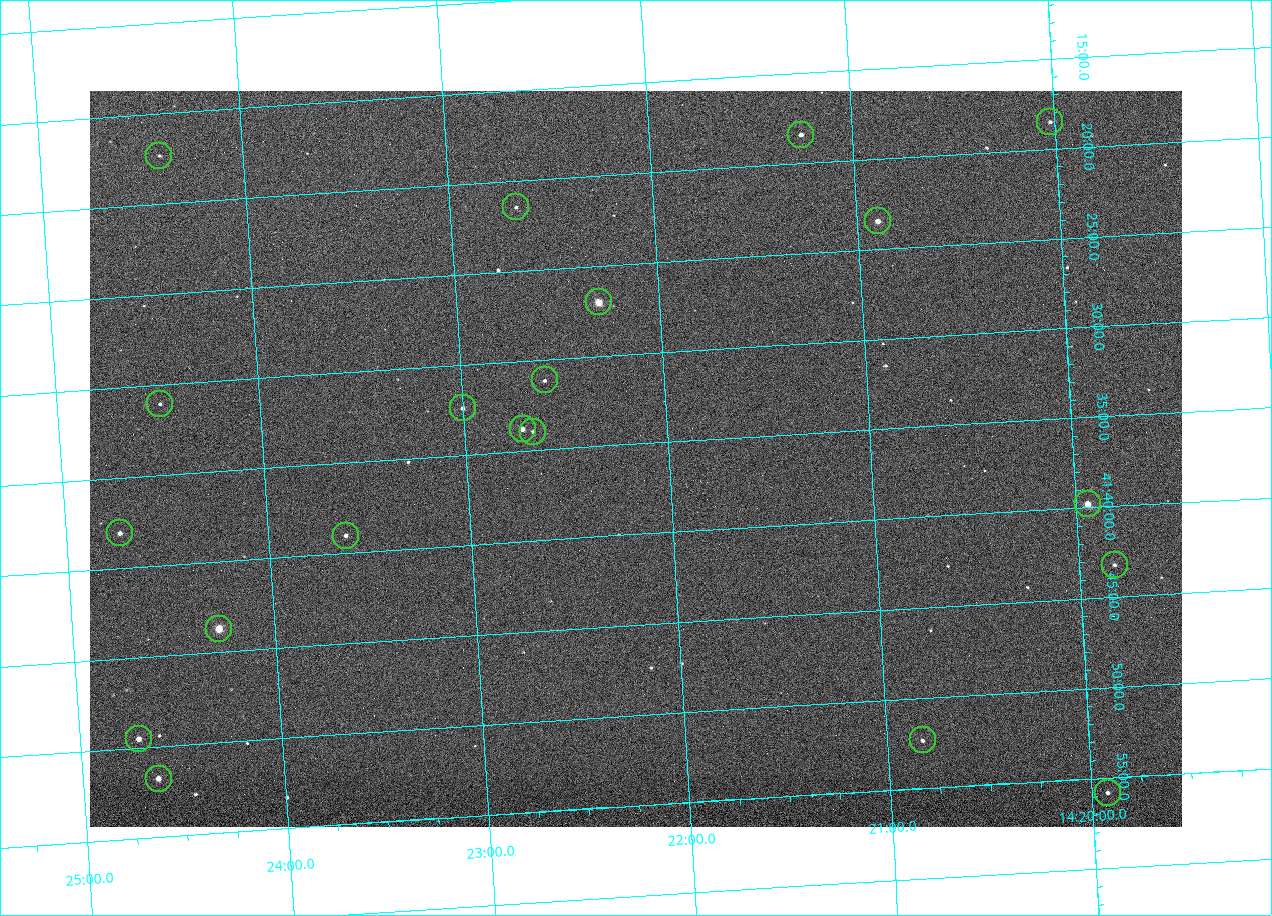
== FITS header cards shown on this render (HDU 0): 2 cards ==
NAXIS1  =                 1092 /fastest changing axis
NAXIS2  =                  736 /next to fastest changing axis

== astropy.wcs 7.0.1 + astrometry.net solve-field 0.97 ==
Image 1092 x 736 px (HDU 0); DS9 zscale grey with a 90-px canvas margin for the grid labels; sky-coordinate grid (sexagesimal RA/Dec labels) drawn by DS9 from the SOLVED WCS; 20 Tycho-2 reference stars matched to detected sources circled (green)
Header WCS: none
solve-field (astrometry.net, Tycho-2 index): SOLVED blind (the file carries no WCS)
Solved WCS: RA---TAN-SIP/DEC--TAN-SIP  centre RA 14:22:10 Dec +41:36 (215.54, +41.60 deg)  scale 3.33 arcsec/px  FOV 60.6' x 40.8'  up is -176 deg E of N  parity flipped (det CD > 0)
(file carries no celestial WCS; the grid is the blind solution)
Tycho-2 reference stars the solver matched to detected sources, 20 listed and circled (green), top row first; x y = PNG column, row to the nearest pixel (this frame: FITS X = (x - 90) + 1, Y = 736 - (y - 91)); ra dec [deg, ICRS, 3 dp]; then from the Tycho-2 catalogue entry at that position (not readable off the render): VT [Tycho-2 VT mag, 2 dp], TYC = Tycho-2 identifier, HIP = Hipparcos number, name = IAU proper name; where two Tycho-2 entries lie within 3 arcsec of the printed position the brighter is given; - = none
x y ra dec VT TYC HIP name
1050 122 215.006 +41.309 11.67 3038-298-1 - -
801 135 215.313 +41.307 10.54 3038-302-1 - -
159 156 216.103 +41.289 12.07 3038-286-1 - -
516 207 215.668 +41.358 11.71 3038-531-1 - -
878 221 215.224 +41.391 9.78 3038-588-1 - -
599 302 215.574 +41.451 8.73 3038-566-1 70240 -
545 380 215.647 +41.519 11.59 3038-488-1 - -
160 404 216.123 +41.518 12.02 3038-258-1 - -
463 408 215.750 +41.540 11.12 3038-479-1 - -
523 429 215.677 +41.563 10.23 3038-459-1 - -
533 432 215.666 +41.567 11.76 3038-461-1 - -
1088 504 214.985 +41.663 9.23 3038-464-1 - -
120 533 216.183 +41.635 11.01 3038-413-1 - -
346 536 215.904 +41.651 11.40 3038-603-1 - -
1115 565 214.956 +41.721 12.00 3038-491-1 - -
219 629 216.068 +41.729 8.81 3038-334-1 70409 -
139 739 216.177 +41.826 10.45 3038-108-1 - -
923 740 215.206 +41.873 11.51 3038-538-1 - -
159 779 216.156 +41.863 10.20 3038-555-1 - -
1108 793 214.980 +41.931 11.35 3038-237-1 - -